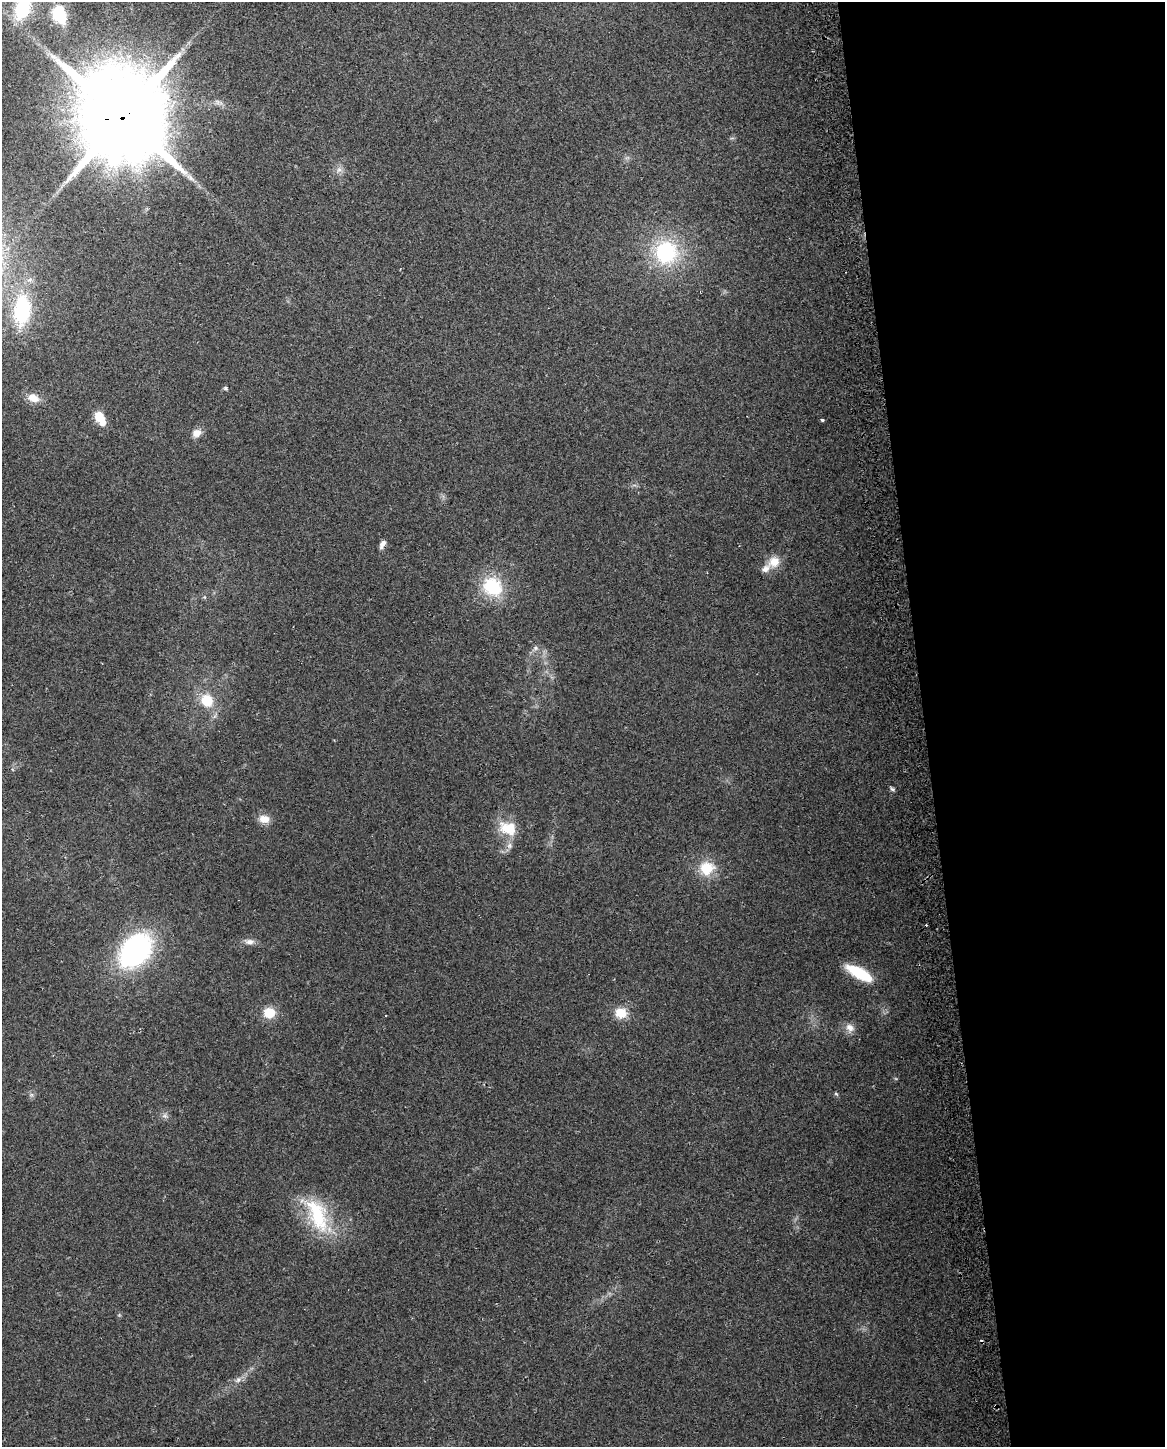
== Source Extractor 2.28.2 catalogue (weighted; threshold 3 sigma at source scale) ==
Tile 8 of 4 x 3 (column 4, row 2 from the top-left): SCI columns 3517-4679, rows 1504-2948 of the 4710 x 4405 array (HDU 1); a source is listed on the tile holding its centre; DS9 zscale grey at full resolution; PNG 1167 x 1449 px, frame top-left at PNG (2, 2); no overlay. Shown black and unused: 21% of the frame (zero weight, under 2 of 3 exposures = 2% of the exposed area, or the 3 px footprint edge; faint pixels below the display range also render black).
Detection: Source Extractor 2.28.2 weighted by HDU 2 'WHT'; one run over the whole footprint, this tile lists its part. Background 0.192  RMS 0.013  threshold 0.0605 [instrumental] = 3 sigma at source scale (4.5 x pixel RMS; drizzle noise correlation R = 1.50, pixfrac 1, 0.0396/0.0396 arcsec/px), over >= 5 px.
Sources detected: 34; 1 inside a brighter object's white glare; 2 cosmic-ray / hot-pixel residue — not listed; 1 inside a brighter listed object's ellipse — not listed separately; the other 30 listed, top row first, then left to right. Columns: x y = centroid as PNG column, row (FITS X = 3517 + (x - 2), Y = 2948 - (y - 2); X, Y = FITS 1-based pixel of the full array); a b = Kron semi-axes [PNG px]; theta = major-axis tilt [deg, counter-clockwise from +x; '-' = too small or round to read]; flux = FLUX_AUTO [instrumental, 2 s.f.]
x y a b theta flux
23 9 24 15 66 62
59 14 16 11 -72 62
122 117 29 27 -22 18000
339 169 7 6 - 4.6
666 252 26 24 81 100
22 310 28 16 84 110
225 388 5 4 - 2.2
33 398 16 10 -20 13
99 416 10 10 - 20
822 420 3 3 - 4.9
196 433 12 9 31 9.7
382 544 11 6 60 5.6
774 562 16 13 32 17
492 587 20 17 -33 67
535 648 7 6 - 3.4
207 701 13 12 - 32
892 789 7 5 -35 2.4
264 819 13 10 -10 12
508 828 25 17 -17 33
707 868 19 16 21 32
249 942 12 7 -1 6.5
135 951 33 22 48 260
859 973 25 9 -29 63
269 1013 12 11 - 24
621 1013 14 12 -21 20
850 1028 13 10 -39 9
836 1094 6 3 -19 1.4
165 1116 7 5 -43 3.2
317 1215 48 22 -68 84
238 1380 9 6 73 4.4
Overlapping masked pixels (flux is a lower limit): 1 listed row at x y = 122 117
Isophote crosses this tile's border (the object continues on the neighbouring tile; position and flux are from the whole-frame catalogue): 1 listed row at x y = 23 9